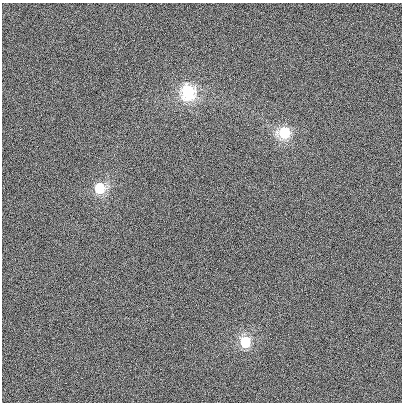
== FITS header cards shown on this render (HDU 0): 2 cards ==
NAXIS1  =                  400
NAXIS2  =                  400

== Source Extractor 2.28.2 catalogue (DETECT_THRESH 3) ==
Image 400 x 400 px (HDU 0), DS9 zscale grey, 1 PNG px = 1 image px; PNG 404 x 404 px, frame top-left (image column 1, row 400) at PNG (2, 3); no overlay
Background 21.6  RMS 710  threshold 2140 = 3 sigma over >= 5 px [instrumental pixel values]
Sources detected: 4; all 4 listed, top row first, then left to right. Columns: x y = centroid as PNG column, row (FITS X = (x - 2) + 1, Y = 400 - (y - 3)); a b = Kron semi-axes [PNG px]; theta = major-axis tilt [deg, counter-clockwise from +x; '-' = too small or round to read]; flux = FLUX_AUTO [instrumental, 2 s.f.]
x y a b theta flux
188 92 10 9 - 4.3e+06
284 133 9 9 - 2.5e+06
100 188 9 9 - 1.9e+06
245 342 10 8 89 1.9e+06